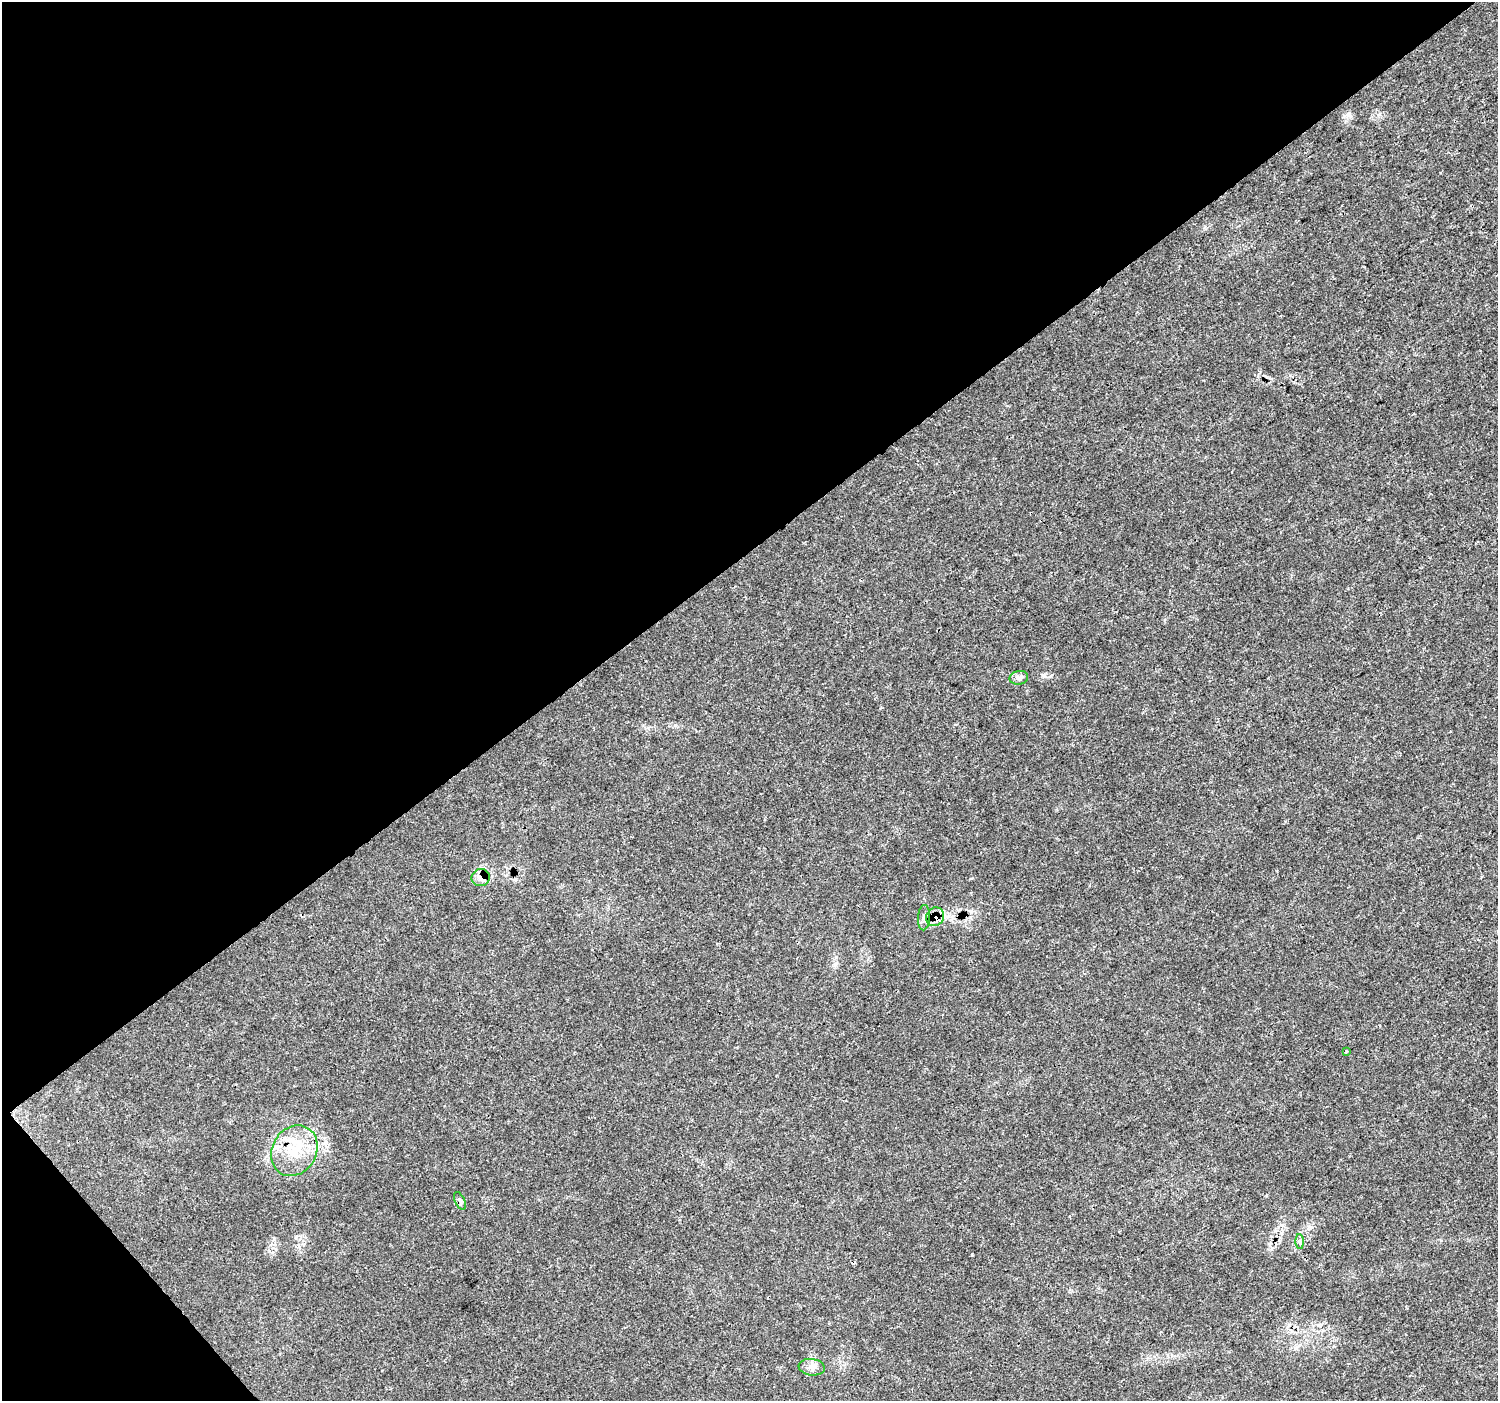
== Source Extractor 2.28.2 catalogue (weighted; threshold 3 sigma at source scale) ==
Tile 5 of 4 x 4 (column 1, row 2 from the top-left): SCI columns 8-1503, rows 3005-4403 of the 5995 x 5943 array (HDU 1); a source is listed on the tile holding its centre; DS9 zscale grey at full resolution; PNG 1500 x 1403 px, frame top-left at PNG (2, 2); each listed source drawn as its Kron ellipse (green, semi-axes under 4 px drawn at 4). Shown black and unused: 41% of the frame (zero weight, under 3 of 4 exposures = <1% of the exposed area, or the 3 px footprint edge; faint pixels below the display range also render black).
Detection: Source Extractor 2.28.2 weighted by HDU 2 'WHT'; one run over the whole footprint, this tile lists its part. Background 0.0245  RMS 0.0021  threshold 0.0096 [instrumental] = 3 sigma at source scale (4.5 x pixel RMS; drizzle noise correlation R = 1.50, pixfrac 1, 0.0396/0.0396 arcsec/px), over >= 5 px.
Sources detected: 9; all 9 listed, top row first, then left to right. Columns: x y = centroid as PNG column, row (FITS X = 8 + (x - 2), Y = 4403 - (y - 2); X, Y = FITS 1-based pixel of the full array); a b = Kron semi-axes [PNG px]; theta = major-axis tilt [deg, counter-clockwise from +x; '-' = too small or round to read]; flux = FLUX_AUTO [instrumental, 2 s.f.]
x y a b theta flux
1019 678 9 6 11 0.76
481 878 9 8 - 1.3
935 917 9 8 - 2.5
924 918 12 6 87 0.84
1346 1052 3 3 - 0.26
294 1151 26 22 59 8.2
460 1201 9 5 -64 0.54
1300 1242 7 4 -89 0.47
812 1367 13 8 -7 1.2
Overlapping masked pixels (flux is a lower limit): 4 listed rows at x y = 481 878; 935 917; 294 1151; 460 1201